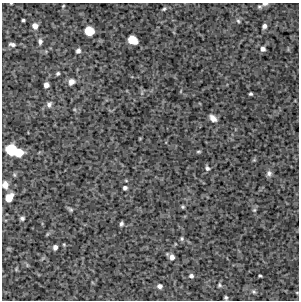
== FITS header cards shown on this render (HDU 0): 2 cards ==
NAXIS1  =                  297 /Length X axis
NAXIS2  =                  298 /Length Y axis

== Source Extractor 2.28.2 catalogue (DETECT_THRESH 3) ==
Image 297 x 298 px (HDU 0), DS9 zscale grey, 1 PNG px = 1 image px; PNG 301 x 302 px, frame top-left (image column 1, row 298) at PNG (2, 3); no overlay
Background 4150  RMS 220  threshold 654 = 3 sigma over >= 5 px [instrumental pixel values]
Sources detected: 44; all 44 listed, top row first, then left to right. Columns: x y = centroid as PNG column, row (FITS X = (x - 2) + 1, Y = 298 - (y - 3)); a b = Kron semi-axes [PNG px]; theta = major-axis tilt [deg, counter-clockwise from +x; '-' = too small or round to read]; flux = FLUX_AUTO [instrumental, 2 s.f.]
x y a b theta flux
11 4 4 3 - 11000
265 4 7 4 7 30000
63 6 4 3 - 14000
259 7 5 4 - 18000
164 9 6 4 47 21000
23 20 4 3 - 24000
238 21 5 4 - 19000
35 26 6 6 - 90000
264 26 5 4 - 42000
89 31 7 7 - 350000
132 40 8 6 -35 310000
40 41 7 6 - 41000
12 44 8 4 -10 40000
263 49 5 5 - 50000
78 51 6 5 - 38000
58 73 4 4 - 23000
71 82 8 7 - 73000
46 85 5 4 - 65000
251 94 3 3 - 22000
49 104 7 6 - 44000
213 118 9 6 -43 81000
11 150 8 8 - 570000
198 151 6 3 0 16000
18 152 7 6 - 280000
207 168 6 5 - 33000
269 173 7 7 - 44000
5 185 8 6 -86 95000
125 188 5 5 - 31000
9 198 7 6 - 200000
183 207 5 4 - 18000
71 209 7 4 -37 23000
254 210 6 5 - 21000
22 218 4 4 - 29000
121 224 4 3 - 29000
182 239 6 4 -90 22000
55 247 5 4 - 52000
172 257 6 6 - 73000
16 269 6 4 -49 17000
191 276 6 5 - 37000
260 276 3 2 - 17000
219 285 6 5 - 27000
159 286 5 5 - 50000
254 292 7 6 - 28000
226 298 4 4 - 24000
At the frame edge (FLAGS 8, measured only in part): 3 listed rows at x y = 11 4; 265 4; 5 185